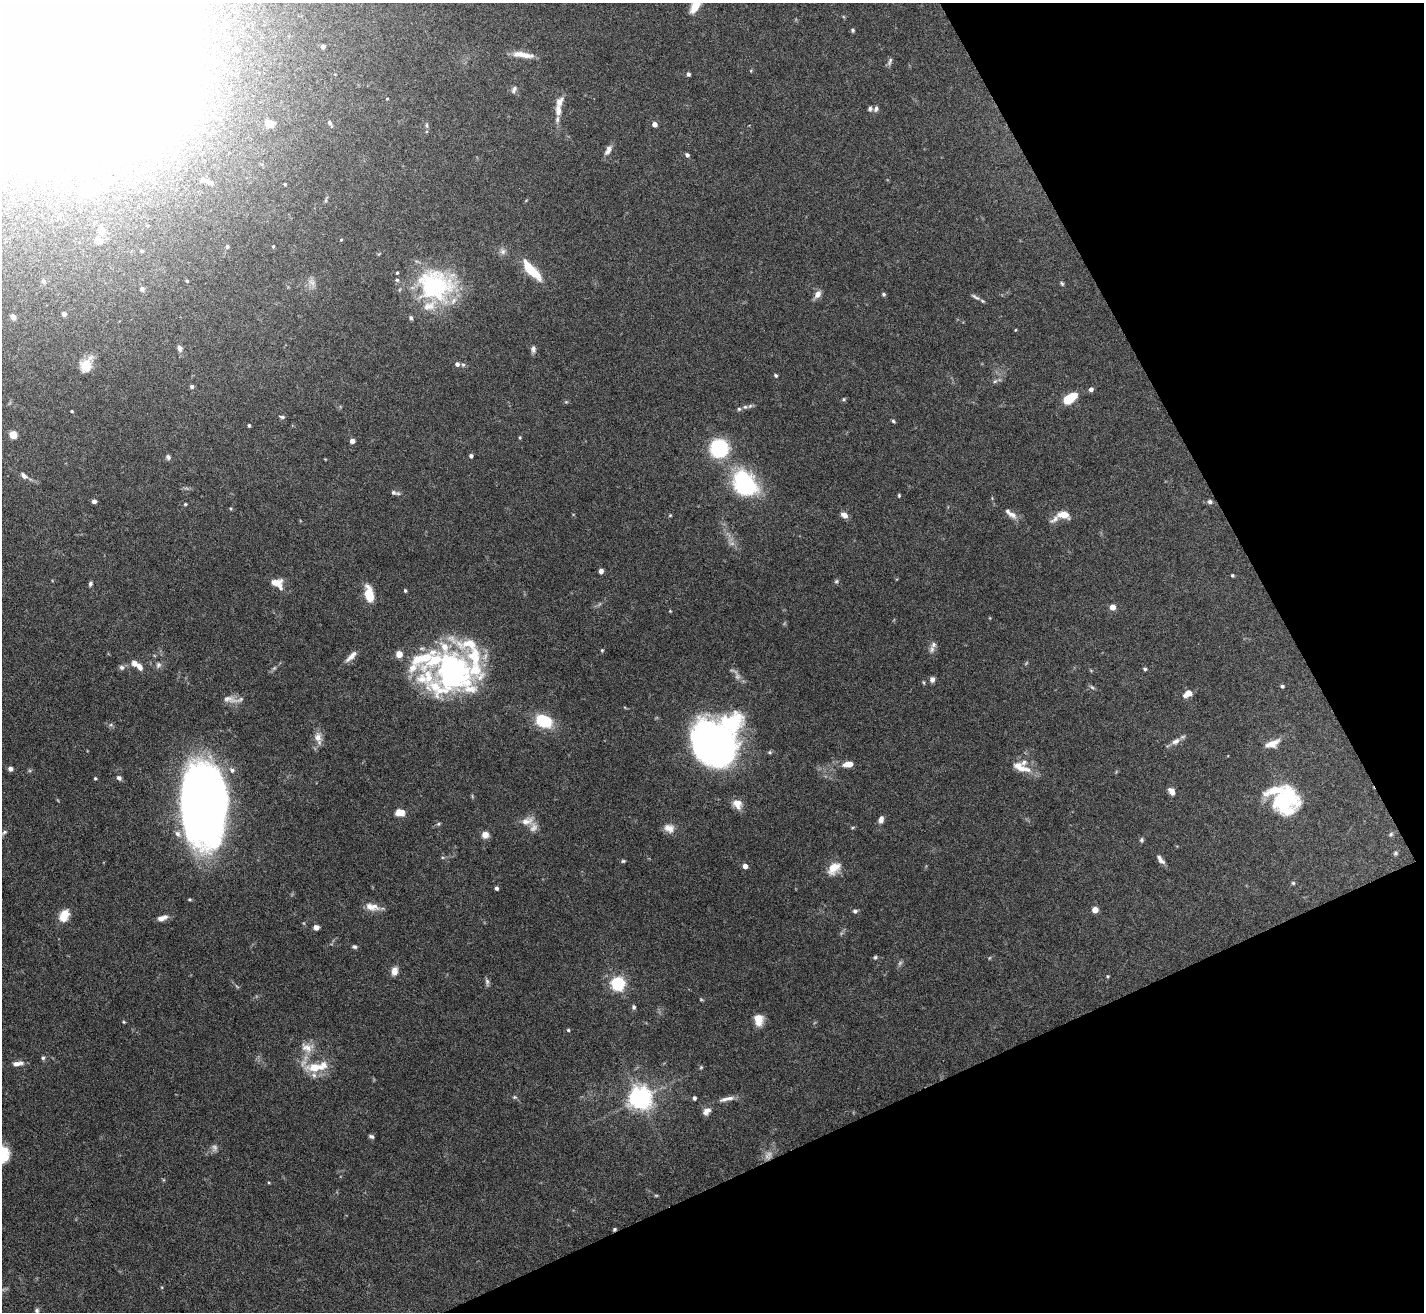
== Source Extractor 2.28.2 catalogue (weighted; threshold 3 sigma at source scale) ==
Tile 12 of 4 x 4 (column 4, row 3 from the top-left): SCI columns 4268-5689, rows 1460-2769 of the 5689 x 5674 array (HDU 1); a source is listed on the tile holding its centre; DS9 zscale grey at full resolution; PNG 1426 x 1314 px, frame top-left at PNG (2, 3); no overlay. Shown black and unused: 23% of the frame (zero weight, under 5 of 10 exposures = <1% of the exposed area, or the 3 px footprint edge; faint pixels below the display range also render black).
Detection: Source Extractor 2.28.2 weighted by HDU 2 'WHT'; one run over the whole footprint, this tile lists its part. Background 0.0923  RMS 0.0027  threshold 0.0109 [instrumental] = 3 sigma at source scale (4.09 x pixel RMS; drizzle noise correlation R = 1.36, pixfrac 0.8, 0.05/0.05 arcsec/px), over >= 5 px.
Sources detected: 205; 9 too faint to see at this stretch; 7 inside a brighter object's white glare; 1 cosmic-ray / hot-pixel residue — not listed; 29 inside a brighter listed object's ellipse — not listed separately; the other 159 listed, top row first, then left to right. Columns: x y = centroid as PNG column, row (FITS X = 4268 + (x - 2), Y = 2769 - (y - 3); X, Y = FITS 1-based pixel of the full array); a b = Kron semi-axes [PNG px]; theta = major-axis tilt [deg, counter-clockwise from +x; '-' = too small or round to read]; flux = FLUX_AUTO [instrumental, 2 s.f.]
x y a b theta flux
696 5 18 7 60 4.8
226 23 6 5 - 0.45
853 30 6 5 - 0.37
323 46 4 4 - 0.78
523 55 26 6 -8 3
890 62 12 5 69 0.69
688 74 4 4 - 0.66
514 89 10 6 60 0.73
387 99 4 2 - 0.2
876 109 8 6 67 0.7
558 110 14 8 86 2
330 123 7 4 -59 0.55
270 124 10 7 -8 2.3
655 124 5 5 - 1.2
427 125 7 4 -72 0.44
608 150 15 7 61 1.3
687 155 5 4 - 0.67
210 182 12 7 -22 1.4
285 184 3 2 - 0.25
88 190 14 10 20 6
101 230 8 7 - 1.8
341 240 4 3 - 0.21
98 241 10 8 -20 1.5
227 246 6 5 - 0.49
273 246 5 3 - 0.27
141 251 3 3 - 0.27
503 251 8 8 - 0.98
531 270 25 8 -47 8.3
43 281 6 5 - 0.48
187 281 3 3 - 0.23
1062 283 6 4 -50 0.38
435 285 46 39 -9 29
142 289 6 5 - 0.57
818 294 10 7 54 1.5
883 294 5 4 - 0.42
975 297 15 5 -32 0.84
64 314 4 4 - 0.97
13 317 6 4 -54 1.1
411 318 6 4 -64 0.48
1015 330 4 3 - 0.21
180 348 8 6 -66 0.87
533 349 10 7 -79 0.86
85 364 23 11 48 3.6
457 364 5 5 - 0.81
463 365 5 5 - 0.42
776 375 4 3 - 0.45
995 381 7 4 44 0.45
192 386 4 4 - 0.68
1091 389 5 5 - 0.86
1069 398 13 7 34 8.7
844 399 5 4 - 0.33
745 407 7 6 - 0.63
72 411 3 2 - 0.3
282 417 7 4 -11 0.47
893 421 5 4 - 0.4
249 425 3 3 - 0.37
13 435 5 5 - 5.1
520 437 4 3 - 0.29
352 441 4 4 - 1.3
719 448 13 13 - 23
471 456 4 4 - 0.72
168 457 7 6 - 0.65
24 476 10 6 -40 0.94
745 483 32 25 -51 23
393 492 8 5 -30 0.69
899 495 5 3 - 0.28
94 501 4 4 - 0.74
1210 502 6 5 - 0.64
185 504 4 3 - 0.32
231 508 4 4 - 0.3
670 515 4 4 - 0.25
844 515 8 6 -36 1.6
1012 515 14 7 -34 1.6
1064 515 11 7 -11 3.5
1054 519 16 7 37 1.3
601 571 4 4 - 1.1
1232 575 4 3 - 0.34
836 581 6 5 - 0.39
277 583 15 10 -26 3.2
90 584 6 4 79 0.55
405 591 5 3 - 0.32
369 595 16 8 -80 5.9
1113 607 5 5 - 2.5
670 611 3 3 - 0.2
932 649 10 8 76 0.98
602 650 4 4 - 0.3
399 654 5 5 - 3.8
351 656 17 6 44 1.7
158 665 9 6 62 0.77
139 666 10 6 -54 1.7
122 667 7 6 - 0.68
455 669 58 35 -61 44
1145 669 5 4 - 0.4
932 679 7 6 - 0.85
1282 686 4 3 - 0.51
1092 687 7 5 -43 0.5
1188 694 9 6 31 2.2
229 699 25 8 -11 2.2
544 721 13 9 -28 14
318 738 17 9 -77 2.2
1175 741 14 8 28 1.6
1272 743 18 8 23 2.7
716 746 42 34 -47 110
848 764 10 6 8 2.5
1021 768 27 10 -22 4
10 769 5 5 - 0.87
232 770 8 7 - 0.87
95 778 4 3 - 0.28
119 778 7 6 - 0.71
1172 791 9 6 -57 1.6
1287 800 28 20 62 14
200 803 66 37 -86 250
737 804 12 10 -53 2.4
400 812 11 8 -7 2.3
881 819 8 5 77 1.3
527 821 18 10 15 2.2
438 824 5 5 - 0.39
669 828 14 11 -19 2.1
4 832 7 4 28 0.45
1391 834 7 5 34 0.5
485 835 7 7 - 1.9
1141 840 6 5 - 0.44
1396 853 6 6 - 0.46
1160 860 13 6 -51 1.2
623 861 6 4 1 0.36
745 866 5 4 - 1.4
834 868 17 12 44 3.6
1293 883 5 5 - 0.37
496 888 4 4 - 0.69
374 906 17 11 -42 2.1
1095 910 5 5 - 2.4
855 911 5 5 - 0.67
64 915 12 8 63 4.6
162 918 12 6 19 1.8
316 927 5 4 - 1.5
354 947 6 5 - 0.53
875 957 5 4 - 0.37
394 971 10 7 83 1.8
1108 976 4 3 - 0.26
487 982 11 5 -85 0.67
618 983 6 6 - 54
634 1007 6 5 - 0.51
758 1020 12 9 -79 3.3
124 1022 4 4 - 0.25
568 1030 4 4 - 0.32
307 1047 19 13 -14 3.3
43 1058 5 5 - 0.46
17 1063 15 6 7 1.4
701 1067 5 5 - 0.31
315 1068 20 11 3 6.1
515 1097 6 5 - 0.43
640 1098 7 7 - 210
694 1098 4 4 - 0.6
730 1098 15 6 4 1.5
707 1111 11 7 43 1.5
371 1136 6 4 -18 0.52
214 1148 11 7 86 0.92
162 1287 4 3 - 0.2
37 1310 6 5 - 0.53
Isophote crosses this tile's border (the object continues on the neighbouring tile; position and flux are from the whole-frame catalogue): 1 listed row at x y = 696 5